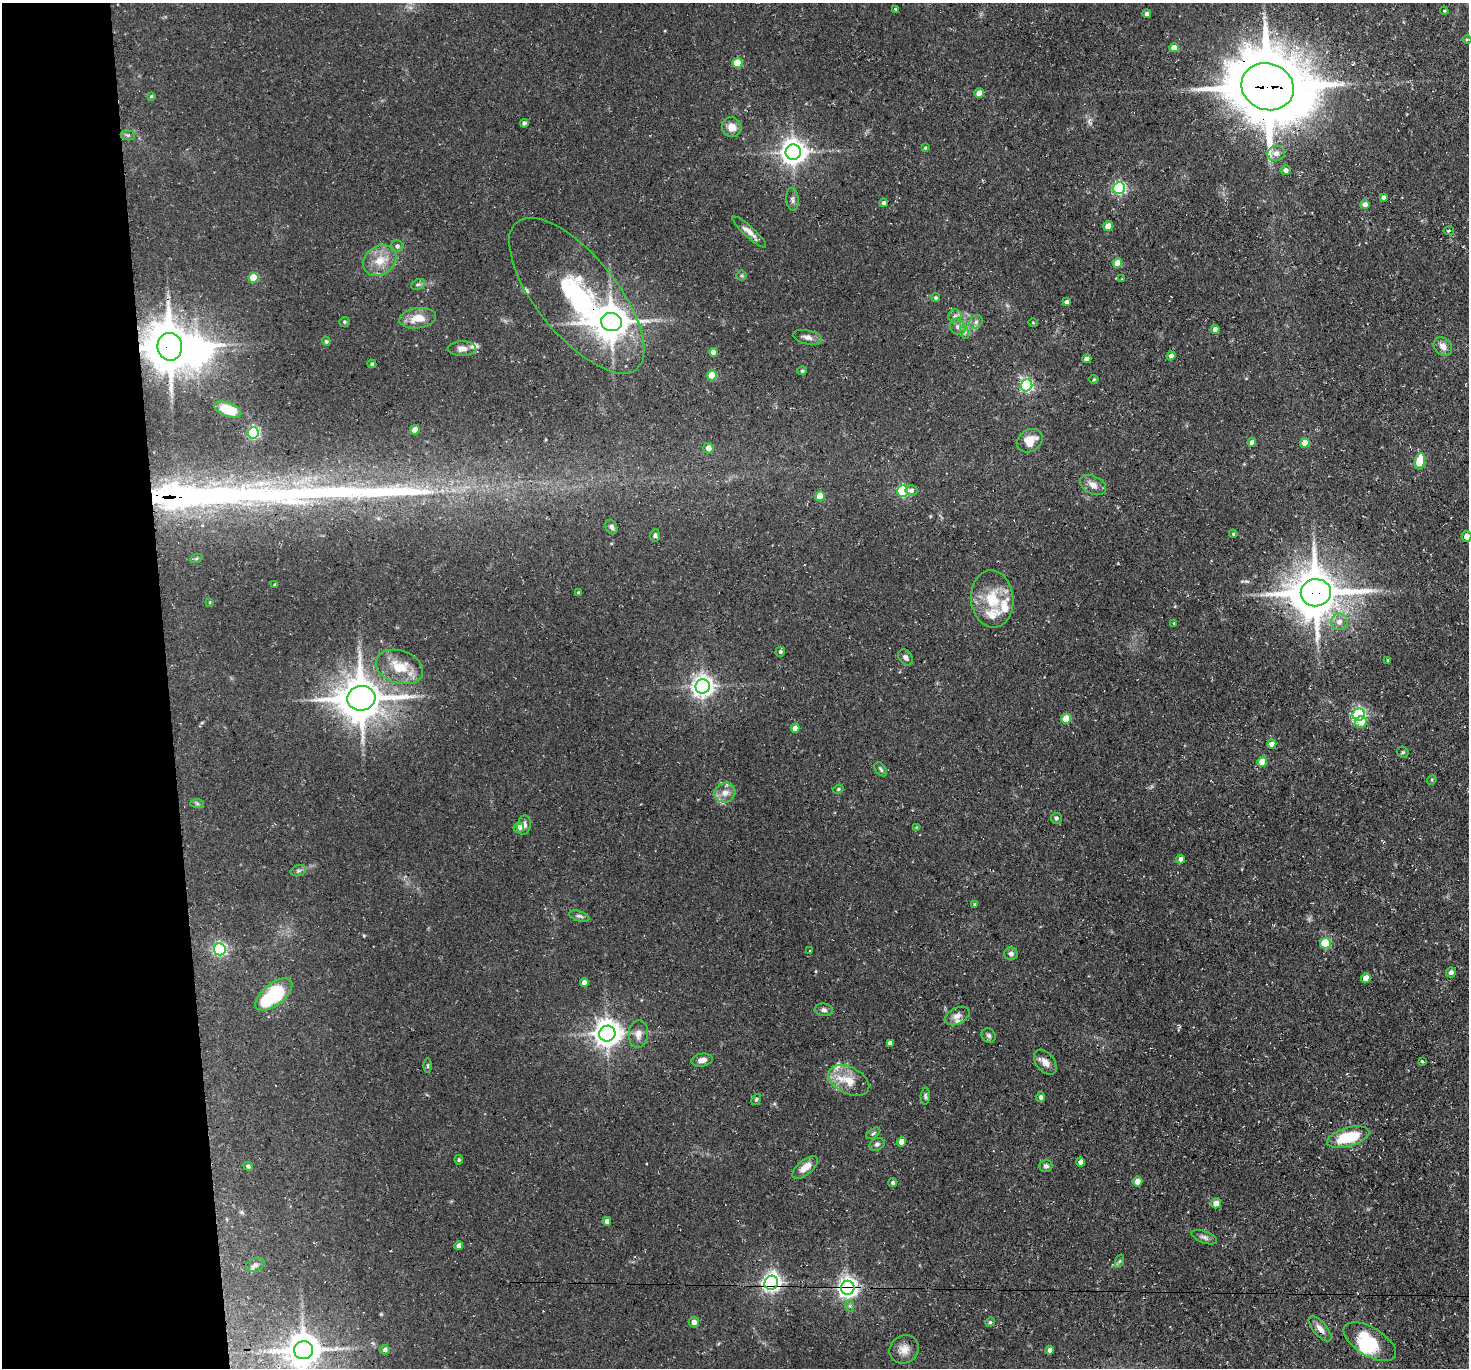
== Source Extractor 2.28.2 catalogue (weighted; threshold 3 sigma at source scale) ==
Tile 4 of 3 x 3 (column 1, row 2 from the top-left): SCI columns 1-1467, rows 1521-2886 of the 4401 x 4372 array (HDU 1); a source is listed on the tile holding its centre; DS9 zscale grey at full resolution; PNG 1471 x 1370 px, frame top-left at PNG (2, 3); each listed source drawn as its Kron ellipse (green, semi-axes under 4 px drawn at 4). Shown black and unused: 11% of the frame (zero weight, under 3 of 4 exposures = <1% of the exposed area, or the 3 px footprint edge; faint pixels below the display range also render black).
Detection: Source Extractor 2.28.2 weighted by HDU 2 'WHT'; one run over the whole footprint, this tile lists its part. Background 0.0734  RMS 0.0054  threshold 0.0241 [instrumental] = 3 sigma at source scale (4.5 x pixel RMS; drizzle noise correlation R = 1.50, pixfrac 1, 0.05/0.05 arcsec/px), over >= 5 px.
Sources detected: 169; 4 inside a brighter object's white glare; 1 cosmic-ray / hot-pixel residue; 2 long thin detections or spike segments (spike, bleed or trail) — neither listed nor drawn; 6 inside a brighter listed object's ellipse — not listed separately; the other 156 listed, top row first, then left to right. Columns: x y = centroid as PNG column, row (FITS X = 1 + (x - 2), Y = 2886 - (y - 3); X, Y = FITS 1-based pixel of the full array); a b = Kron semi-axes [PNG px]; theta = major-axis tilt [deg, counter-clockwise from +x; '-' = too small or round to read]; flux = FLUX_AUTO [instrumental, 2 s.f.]
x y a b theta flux
896 9 3 3 - 1.8
1444 11 4 3 - 0.5
1147 14 4 4 - 1.3
1467 39 4 3 - 0.58
1174 48 5 4 - 6.1
737 63 5 5 - 17
1268 87 26 23 -20 4400
979 93 5 4 - 6
151 96 3 2 - 0.57
524 123 4 4 - 1.5
732 127 10 9 - 4.8
128 135 7 5 -6 0.97
925 148 4 3 - 0.51
793 152 7 7 - 520
1276 153 9 7 15 2.6
1286 170 5 4 - 2.4
1119 188 6 6 - 75
1383 197 4 4 - 1.6
792 199 11 6 -84 1.8
883 203 4 4 - 1.5
1365 204 4 4 - 3
1108 226 5 5 - 6.8
1449 231 5 2 - 0.58
749 232 22 5 -42 3.7
397 246 6 6 - 1.5
380 261 18 14 35 9.1
1117 263 5 4 - 7.9
742 276 5 5 - 0.69
254 278 5 5 - 18
1122 279 3 3 - 0.41
418 284 7 5 27 1
577 296 95 40 -51 93
936 298 4 4 - 0.98
1067 302 4 3 - 1.8
955 316 7 6 - 1.8
418 318 18 10 8 7.8
344 322 5 5 - 0.7
611 322 10 9 - 1100
976 322 7 6 - 1.7
1033 323 5 3 - 0.49
958 327 8 7 - 2.3
1215 329 4 4 - 2.5
964 332 7 4 -72 1.2
807 337 15 7 -12 2.8
326 341 4 4 - 0.85
1443 346 10 8 -42 3.6
170 347 14 12 -79 1800
462 349 14 7 1 3.1
713 352 4 4 - 4.1
1171 356 4 4 - 1.8
1087 359 4 4 - 2.7
372 364 4 4 - 0.91
802 371 4 4 - 0.65
712 375 5 5 - 16
1094 379 4 4 - 0.61
1026 385 6 5 - 75
228 410 14 7 -21 16
415 430 4 4 - 6.7
253 433 5 5 - 70
1030 441 13 10 34 8.7
1252 442 4 4 - 2.5
1305 443 5 4 - 7.2
708 448 5 5 - 4
1420 461 8 5 78 19
1093 485 14 9 -27 3.6
911 490 6 5 - 1.9
903 491 6 5 - 36
820 496 5 4 - 11
611 527 7 5 -67 1.7
1233 534 4 3 - 0.53
655 535 6 5 - 1.1
1467 536 5 5 - 4.5
196 559 6 4 20 0.72
275 585 4 3 - 0.76
578 592 3 3 - 0.43
1316 593 15 13 7 2200
992 599 29 21 -84 18
210 602 4 3 - 0.47
1339 622 8 8 - 3.2
1174 623 3 3 - 0.44
780 652 5 4 - 0.88
905 657 9 6 -54 1.7
1388 660 3 3 - 0.48
399 667 24 16 -18 15
703 686 7 7 - 350
361 698 14 12 7 1700
1359 715 6 6 - 98
1066 719 5 5 - 16
1361 722 6 5 - 5.2
795 728 4 4 - 4.1
1272 744 5 4 - 3.2
1403 752 6 5 - 0.77
1262 762 5 5 - 9.6
881 769 8 5 -52 0.99
1432 780 5 4 - 0.61
838 789 5 4 - 0.82
725 793 11 9 25 4.4
197 804 7 4 -1 0.96
1056 818 5 5 - 1.1
524 825 10 6 79 2
519 828 5 5 - 3.5
916 828 4 4 - 0.52
1181 859 4 4 - 2.2
298 871 8 5 17 1.2
975 905 4 4 - 0.94
579 916 10 5 -16 1.3
1325 943 5 5 - 24
220 949 6 6 - 92
810 951 3 3 - 1
1011 954 6 6 - 1.6
1451 972 5 5 - 1.6
1366 978 5 4 - 6.5
584 982 4 4 - 3
274 995 22 11 39 33
824 1010 9 6 -5 1.5
957 1016 13 8 27 3.2
607 1034 8 8 - 620
638 1034 14 9 84 4
989 1035 7 6 - 1.5
890 1043 4 4 - 2.6
702 1060 11 6 10 2.9
1422 1061 3 3 - 1.1
1045 1062 14 9 -52 3.9
428 1066 7 3 -90 0.69
849 1080 22 13 -27 11
925 1096 8 4 87 1
1041 1097 5 4 - 1.6
756 1099 6 4 51 0.87
873 1133 8 4 33 0.85
1348 1137 22 9 17 21
902 1142 4 4 - 5.5
877 1144 8 6 26 1.5
459 1160 5 4 - 0.82
1081 1162 4 4 - 2.7
248 1166 5 4 - 1
1046 1166 6 6 - 1.4
805 1167 15 7 40 5.7
1137 1181 5 5 - 4
893 1183 4 4 - 1.2
1216 1203 5 5 - 4.5
607 1221 4 4 - 2.2
1204 1237 13 6 -20 2
459 1245 4 4 - 2.2
1120 1261 7 4 70 0.82
255 1265 9 6 20 1.9
771 1283 7 6 - 230
848 1288 7 6 - 300
850 1306 6 4 -70 0.77
694 1322 5 5 - 2.5
990 1322 5 4 - 0.61
1320 1329 15 7 -49 3.4
1370 1342 29 14 -31 20
904 1349 15 13 39 4.9
304 1350 9 9 - 1100
385 1350 5 4 - 1.2
1050 1350 4 4 - 2.2
Overlapping masked pixels (flux is a lower limit): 10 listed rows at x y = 1268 87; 577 296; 611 322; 170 347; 1316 593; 361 698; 771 1283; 848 1288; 1320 1329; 304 1350
Isophote crosses this tile's border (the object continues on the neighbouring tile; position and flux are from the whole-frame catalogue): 2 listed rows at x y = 1467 536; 304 1350